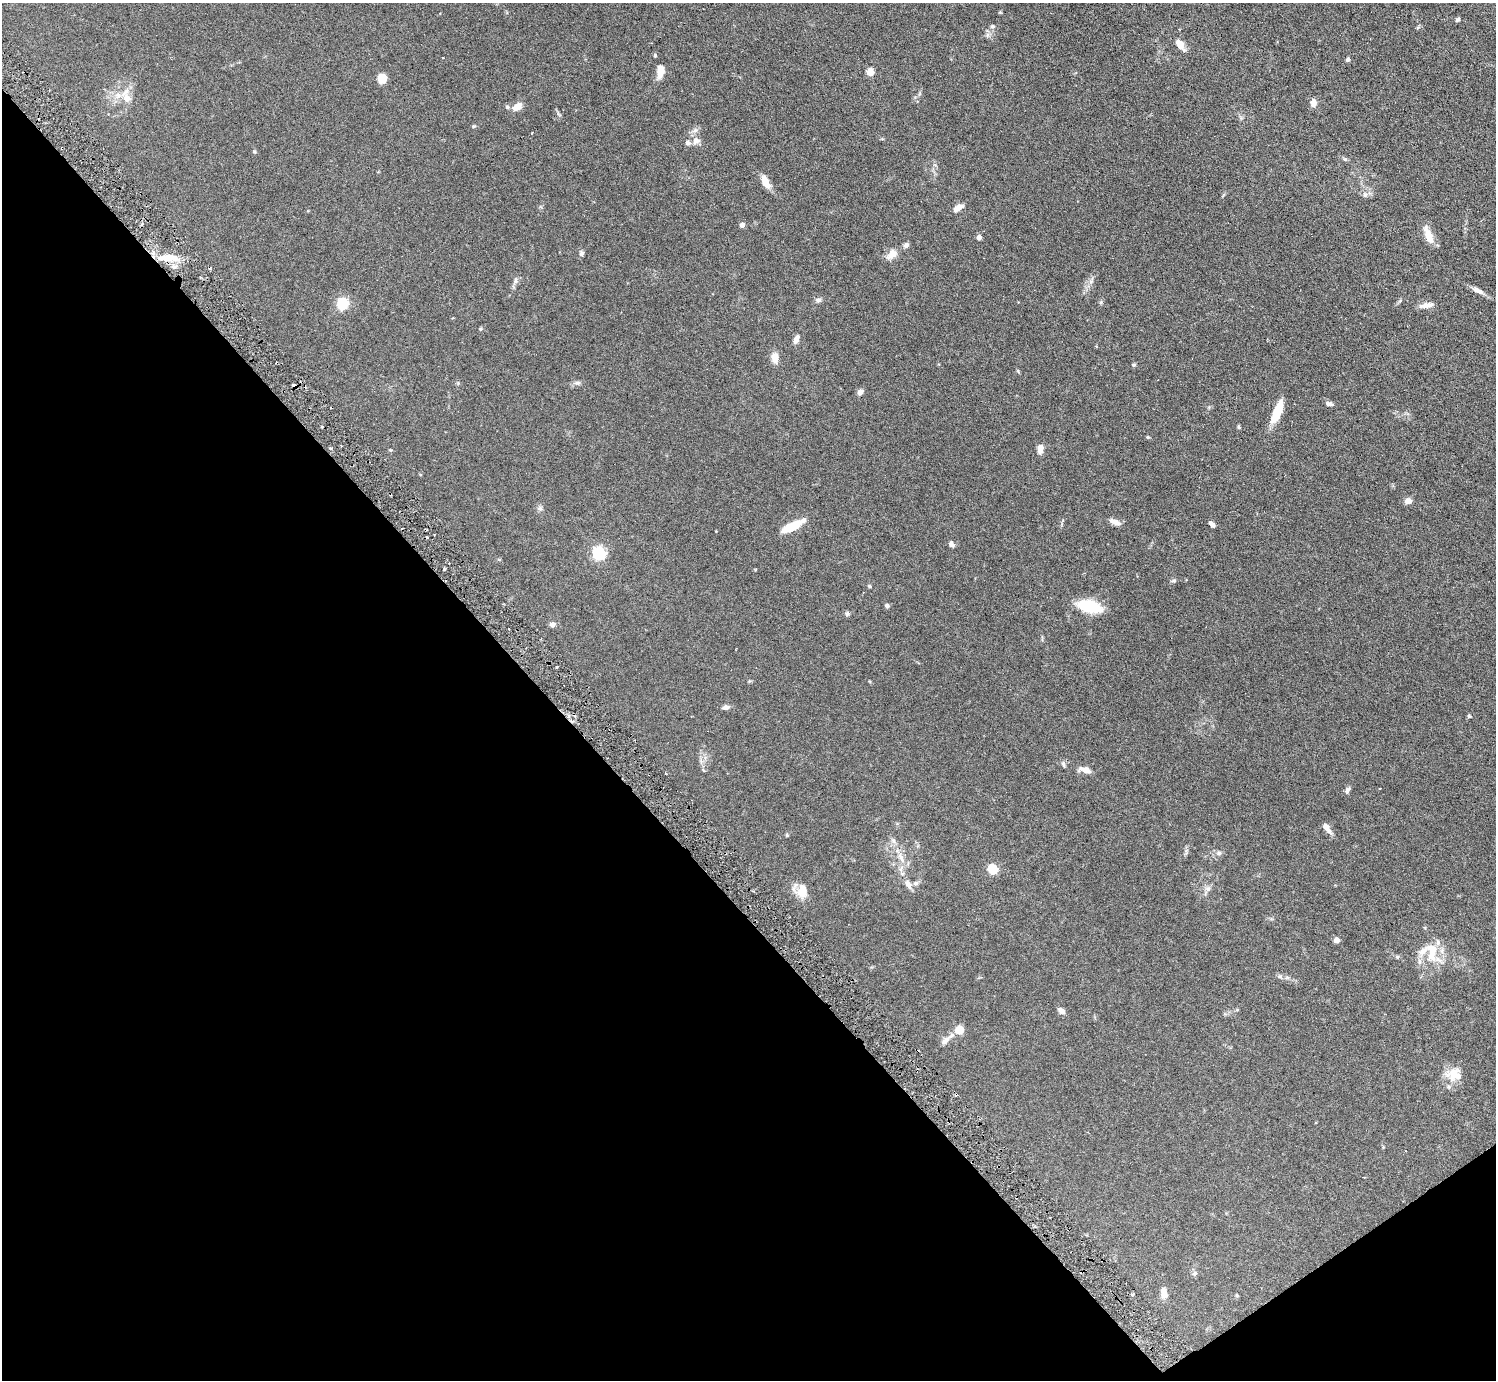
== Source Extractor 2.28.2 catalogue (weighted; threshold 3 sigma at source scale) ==
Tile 14 of 4 x 4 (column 2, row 4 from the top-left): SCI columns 1495-2988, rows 298-1675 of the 5977 x 5967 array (HDU 1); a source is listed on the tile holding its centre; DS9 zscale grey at full resolution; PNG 1498 x 1382 px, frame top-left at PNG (2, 3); no overlay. Shown black and unused: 38% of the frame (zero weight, under 3 of 6 exposures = <1% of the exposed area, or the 3 px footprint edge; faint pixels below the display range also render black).
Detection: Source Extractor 2.28.2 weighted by HDU 2 'WHT'; one run over the whole footprint, this tile lists its part. Background 0.123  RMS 0.005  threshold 0.0202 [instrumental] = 3 sigma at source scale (4.09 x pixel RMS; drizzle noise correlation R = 1.36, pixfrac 0.8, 0.05/0.05 arcsec/px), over >= 5 px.
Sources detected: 91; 1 inside a brighter object's white glare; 2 cosmic-ray / hot-pixel residue — not listed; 7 inside a brighter listed object's ellipse — not listed separately; the other 81 listed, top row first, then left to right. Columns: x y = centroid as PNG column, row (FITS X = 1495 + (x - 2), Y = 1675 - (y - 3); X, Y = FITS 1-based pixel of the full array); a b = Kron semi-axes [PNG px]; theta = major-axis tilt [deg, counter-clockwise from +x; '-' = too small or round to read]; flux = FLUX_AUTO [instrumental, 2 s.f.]
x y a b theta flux
1458 19 6 4 44 0.63
993 26 7 5 -1 0.73
987 35 7 4 71 0.84
1180 44 15 7 -58 3.7
655 55 5 4 - 0.47
1348 59 5 5 - 0.71
660 71 9 5 86 6.7
870 72 5 4 - 10
382 78 10 9 - 3.9
127 98 12 10 -49 4
1313 103 10 7 82 2.1
517 106 13 8 36 3.1
474 126 5 4 - 0.48
695 130 6 6 - 1.2
696 141 10 8 27 2.2
1345 159 6 5 - 0.7
765 182 15 7 -67 4.5
1365 195 7 6 - 1.1
958 208 12 6 37 2.9
742 225 4 4 - 2.4
1428 234 23 9 -67 5.1
979 237 4 4 - 2.2
906 245 7 6 - 1.2
581 253 7 6 - 0.96
892 254 16 10 42 3.5
168 257 29 8 -2 7.8
516 281 9 4 90 1
1477 290 16 6 -26 2.3
818 300 8 6 7 1.1
342 304 11 9 77 10
1426 305 17 6 9 2.7
480 329 5 4 - 0.47
796 339 11 6 68 2.1
775 358 11 7 -83 3.7
1134 365 5 4 - 0.58
577 383 9 6 0 1.2
860 392 8 6 37 1.4
1329 404 9 5 -20 1.2
1277 412 24 8 68 11
1239 427 5 4 - 0.52
330 448 4 2 - 0.47
1040 449 11 7 87 2.3
1408 501 7 6 - 2.6
540 508 7 6 - 0.96
1115 522 15 6 -22 2.5
1212 524 6 4 -46 2
795 526 13 8 13 8.6
951 544 7 5 -53 1.5
599 553 6 6 - 68
444 569 3 3 - 0.63
1174 581 7 5 18 0.71
869 586 6 4 -29 0.51
887 606 5 5 - 1
1090 606 19 9 -14 23
847 614 6 5 - 0.87
552 624 8 6 0 1.4
726 707 8 6 4 1.5
1469 716 5 4 - 0.45
1063 764 8 4 -76 0.81
1086 770 12 7 -21 3.2
1380 788 3 2 - 0.26
1347 790 9 5 68 1.1
1326 828 15 6 -55 2.7
787 835 6 3 -72 0.39
1219 853 6 5 - 0.83
901 858 17 6 -61 3.3
992 870 5 5 - 24
908 884 13 8 -66 2.2
1208 889 8 7 - 1.6
802 890 16 11 89 6.3
1336 940 4 4 - 3.8
1431 954 23 12 80 9.6
1397 957 6 5 - 0.57
1279 976 7 6 - 0.87
1237 1010 5 4 - 0.43
1061 1011 9 6 -36 2
959 1030 9 8 - 5.5
945 1040 16 7 44 2.4
1453 1073 23 16 30 6.2
1194 1273 7 7 - 1.1
1164 1292 13 7 -78 3
Unlisted compact peaks at least as high as the median listed source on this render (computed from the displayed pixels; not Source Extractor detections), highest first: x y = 1148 437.